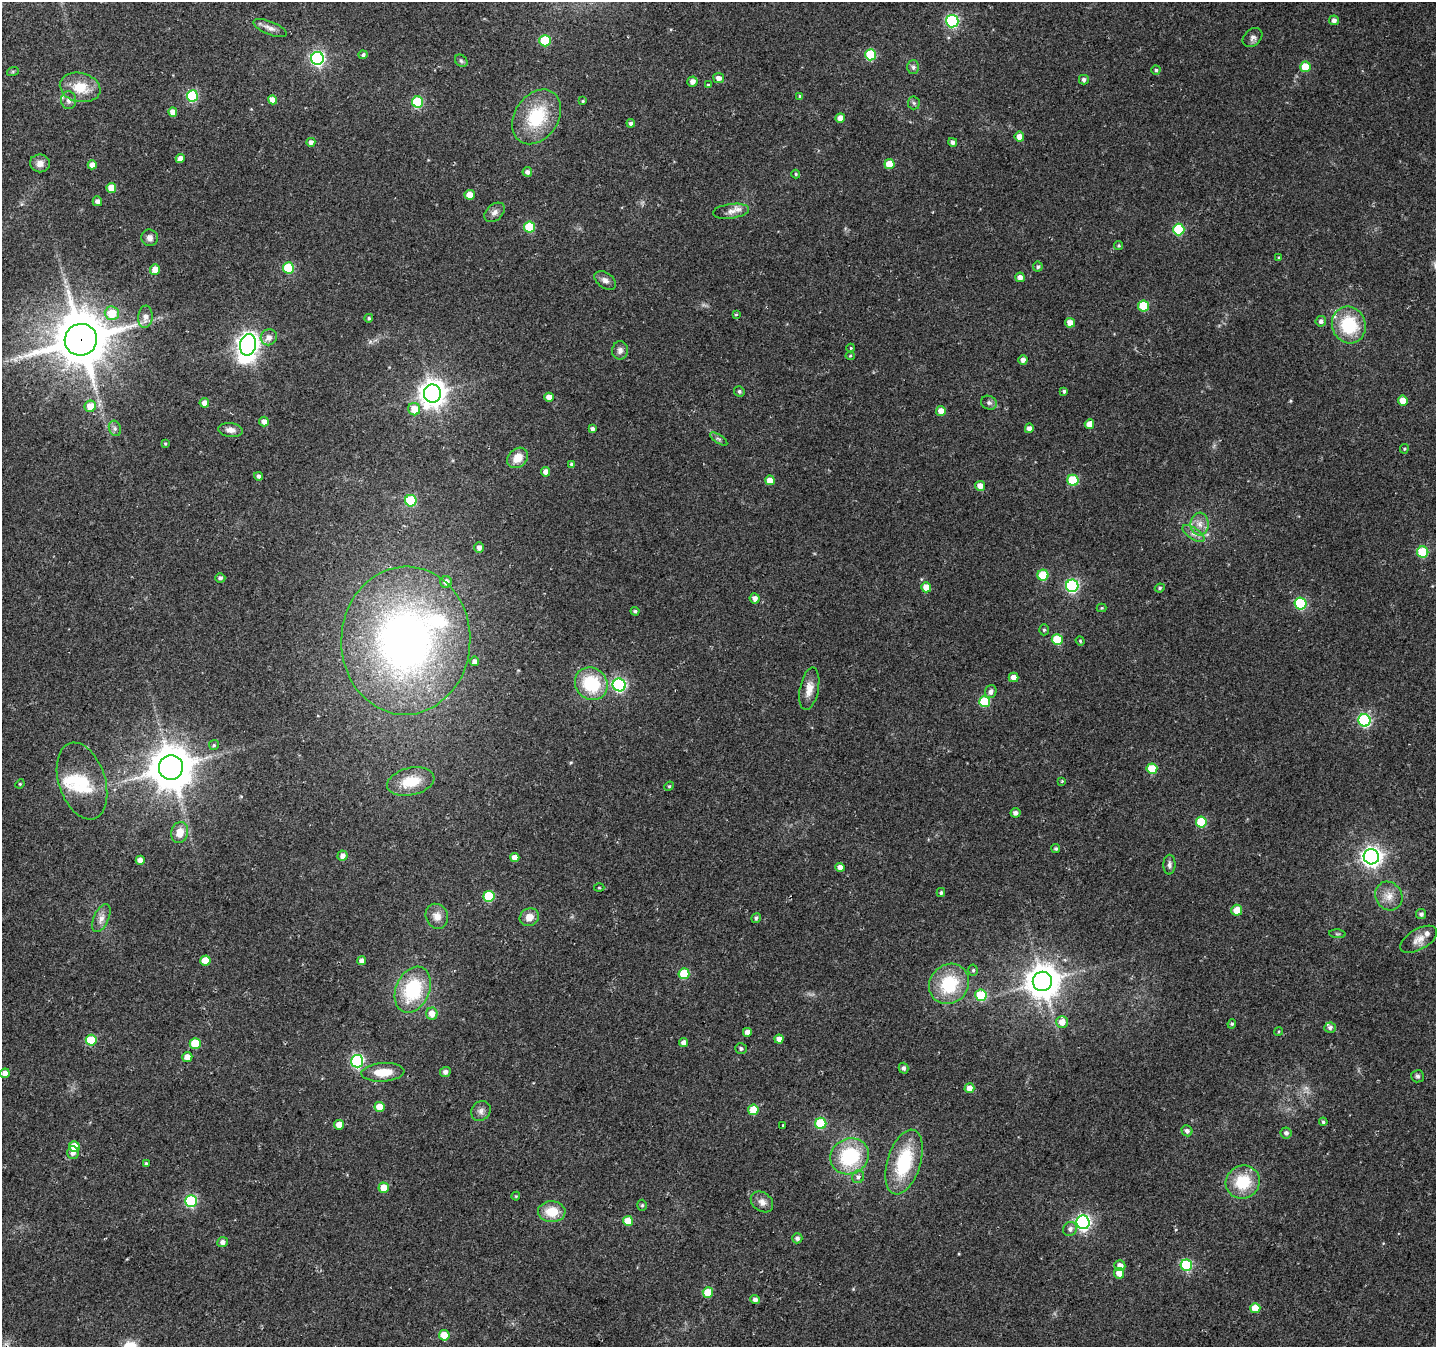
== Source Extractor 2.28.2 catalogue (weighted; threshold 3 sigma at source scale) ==
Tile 7 of 4 x 4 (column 3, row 2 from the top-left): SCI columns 2893-4326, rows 2984-4328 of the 5776 x 5902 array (HDU 1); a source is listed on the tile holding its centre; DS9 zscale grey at full resolution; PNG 1438 x 1349 px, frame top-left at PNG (2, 2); each listed source drawn as its Kron ellipse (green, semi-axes under 4 px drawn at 4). Shown black and unused: <1% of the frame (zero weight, under 2 of 3 exposures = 2% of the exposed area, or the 3 px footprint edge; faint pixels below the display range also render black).
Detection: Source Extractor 2.28.2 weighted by HDU 2 'WHT'; one run over the whole footprint, this tile lists its part. Background 0.0525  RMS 0.012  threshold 0.0531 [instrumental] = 3 sigma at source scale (4.5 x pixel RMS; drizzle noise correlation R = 1.50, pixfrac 1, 0.0396/0.0396 arcsec/px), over >= 5 px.
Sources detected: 219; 2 too faint to see at this stretch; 1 inside a brighter object's white glare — neither listed nor drawn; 4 inside a brighter listed object's ellipse — not listed separately; the other 212 listed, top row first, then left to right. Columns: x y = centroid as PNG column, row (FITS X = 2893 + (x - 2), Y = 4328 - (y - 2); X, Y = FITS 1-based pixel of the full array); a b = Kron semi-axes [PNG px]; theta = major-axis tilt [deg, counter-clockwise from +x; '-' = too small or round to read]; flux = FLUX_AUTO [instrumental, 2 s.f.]
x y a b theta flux
1334 20 5 5 - 4.1
952 21 6 6 - 150
270 28 18 6 -22 6.7
1252 37 11 8 41 4.1
545 41 6 5 - 50
363 55 4 4 - 2.5
870 55 5 5 - 63
317 58 6 6 - 260
461 61 7 5 -44 2.1
913 67 7 6 - 2.9
1305 67 5 5 - 27
1156 70 4 4 - 1.9
13 71 6 4 19 1.4
719 78 5 5 - 5.9
1084 80 5 4 - 3.2
692 81 5 5 - 6.1
708 85 4 3 - 1.3
80 87 20 14 -12 27
192 96 6 5 - 87
800 96 4 3 - 1.5
69 100 9 7 -87 4.2
273 100 5 4 - 9.5
583 101 4 3 - 1.1
418 102 5 5 - 82
914 103 6 6 - 2.2
173 112 5 4 - 8.8
537 117 29 21 57 61
840 118 5 5 - 7.7
631 123 4 4 - 3.4
1019 137 5 5 - 10
311 142 4 4 - 4.7
953 142 4 4 - 3.9
180 158 4 4 - 7
40 163 10 9 - 8.1
889 164 5 5 - 21
92 165 4 4 - 9.1
527 172 5 4 - 4.5
796 174 4 4 - 1.2
111 188 5 5 - 15
470 195 5 5 - 15
97 201 5 4 - 5.2
731 211 18 7 7 8.5
494 212 11 8 41 5.1
529 227 5 5 - 54
1179 229 6 5 - 77
150 238 8 8 - 5.2
1119 245 4 4 - 1.4
1279 257 4 3 - 1.2
1038 267 5 5 - 2.1
288 268 5 5 - 66
155 269 5 5 - 12
1020 277 5 4 - 5.6
605 280 12 7 -34 5.2
1143 306 5 5 - 43
112 313 7 7 - 24
736 315 3 3 - 2.1
145 317 11 7 86 7.7
369 318 4 4 - 2
1321 321 5 5 - 4
1070 323 5 5 - 10
1349 325 18 17 - 58
269 337 8 7 - 7.4
81 340 16 15 - 5800
248 345 11 8 78 780
851 348 4 4 - 1.1
620 350 9 8 - 4.8
850 356 4 4 - 1.3
1023 360 4 4 - 5.2
739 391 5 5 - 2.1
1064 391 4 4 - 2.1
432 393 9 8 - 1100
549 397 5 4 - 9.7
1403 401 5 5 - 14
204 403 5 5 - 7.9
989 403 8 6 -25 3.3
90 406 6 5 - 15
414 409 6 6 - 17
941 411 5 5 - 11
264 422 5 5 - 7
1089 424 5 4 - 10
115 428 8 6 -70 2.8
1029 428 5 4 - 5.5
592 429 4 4 - 3.6
230 430 12 7 -7 6.4
719 439 10 4 -33 2.6
165 444 4 3 - 1.2
1404 449 5 4 - 1.2
518 458 11 9 42 15
572 465 4 4 - 3.4
546 472 5 4 - 7.7
259 476 4 4 - 3.6
770 480 5 5 - 13
1073 480 5 5 - 57
980 486 5 5 - 9.1
411 501 6 5 - 78
1200 524 11 9 -89 9.3
1193 534 13 5 -34 5.6
479 547 5 5 - 5.2
1423 552 5 5 - 56
1043 575 5 5 - 43
220 578 5 4 - 3.3
446 582 6 6 - 6.3
1072 586 6 6 - 170
926 587 5 5 - 12
1160 588 5 4 - 1.6
755 598 5 5 - 6.6
1301 604 6 5 - 100
1102 608 5 4 - 1.1
635 611 4 4 - 2.1
1044 630 5 5 - 1.8
1057 639 5 5 - 39
406 641 74 64 87 590
1080 641 5 4 - 1.4
474 661 5 4 - 4.9
1014 677 5 4 - 8.8
591 684 17 15 -44 59
619 685 6 6 - 190
809 689 21 9 79 12
991 692 6 5 - 4.8
985 701 5 5 - 60
1364 720 6 6 - 150
214 745 5 5 - 1.6
171 767 12 12 - 3500
1152 769 5 5 - 32
82 781 39 23 -72 48
411 781 24 13 13 30
1062 781 3 3 - 1.4
20 784 5 4 - 1.2
669 786 5 4 - 1.4
1015 813 5 4 - 4.6
1201 822 5 5 - 45
180 832 10 8 76 13
1056 849 4 4 - 2
342 856 5 5 - 5.6
515 857 4 4 - 8.3
1371 857 8 7 - 570
140 860 4 4 - 8.1
1169 865 10 6 88 3.6
840 867 5 4 - 7.2
599 888 5 3 - 1.1
941 892 4 3 - 1.8
489 896 5 5 - 64
1389 896 15 13 -54 13
1237 910 5 5 - 20
1421 914 5 5 - 3.5
437 916 13 11 -65 10
529 917 10 8 29 11
101 918 15 7 66 7.5
756 918 5 4 - 2.5
1337 934 8 3 -5 1.4
1419 939 20 10 31 11
205 960 5 5 - 17
362 961 4 4 - 6.3
973 970 5 5 - 1.9
684 974 5 5 - 42
1042 981 9 9 - 2200
949 984 21 19 48 58
413 990 24 16 66 75
981 995 6 5 - 49
432 1014 6 5 - 11
1062 1022 6 6 - 12
1232 1024 5 4 - 1.5
1330 1028 6 5 - 3
1279 1031 5 3 - 1.1
747 1032 4 4 - 6.5
779 1039 4 4 - 8.3
91 1040 5 5 - 45
195 1043 5 5 - 30
684 1043 5 4 - 6.6
741 1048 6 5 - 2.8
187 1057 5 5 - 9.4
357 1061 6 6 - 170
903 1068 5 4 - 3.1
383 1072 21 9 4 22
445 1072 5 5 - 4.3
5 1073 5 4 - 7.3
1418 1076 6 6 - 2.6
969 1088 5 5 - 9
380 1107 5 5 - 19
753 1110 5 5 - 25
481 1111 10 9 - 5.2
1323 1122 4 4 - 1.9
821 1123 5 5 - 59
339 1125 5 5 - 12
783 1125 3 3 - 1.2
1187 1131 6 5 - 3.5
1286 1133 5 5 - 3.9
74 1147 5 5 - 25
73 1152 6 6 - 5.6
850 1156 20 17 29 80
904 1162 33 16 73 70
146 1163 4 4 - 1.7
858 1177 6 6 - 4.1
1243 1182 17 16 - 41
384 1188 5 5 - 15
516 1196 4 4 - 1.1
191 1201 6 6 - 110
762 1202 12 9 -38 6.7
642 1205 5 4 - 1.8
552 1212 14 10 -2 24
628 1221 5 5 - 27
1083 1222 7 6 - 260
1070 1229 7 7 - 4.4
797 1238 5 5 - 3.7
222 1242 5 5 - 5.1
1186 1265 6 5 - 93
1120 1266 5 5 - 9.1
1119 1273 5 5 - 11
708 1293 5 5 - 33
755 1300 4 4 - 4.4
1255 1308 5 5 - 22
444 1335 5 5 - 24
Overlapping masked pixels (flux is a lower limit): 1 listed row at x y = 81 340